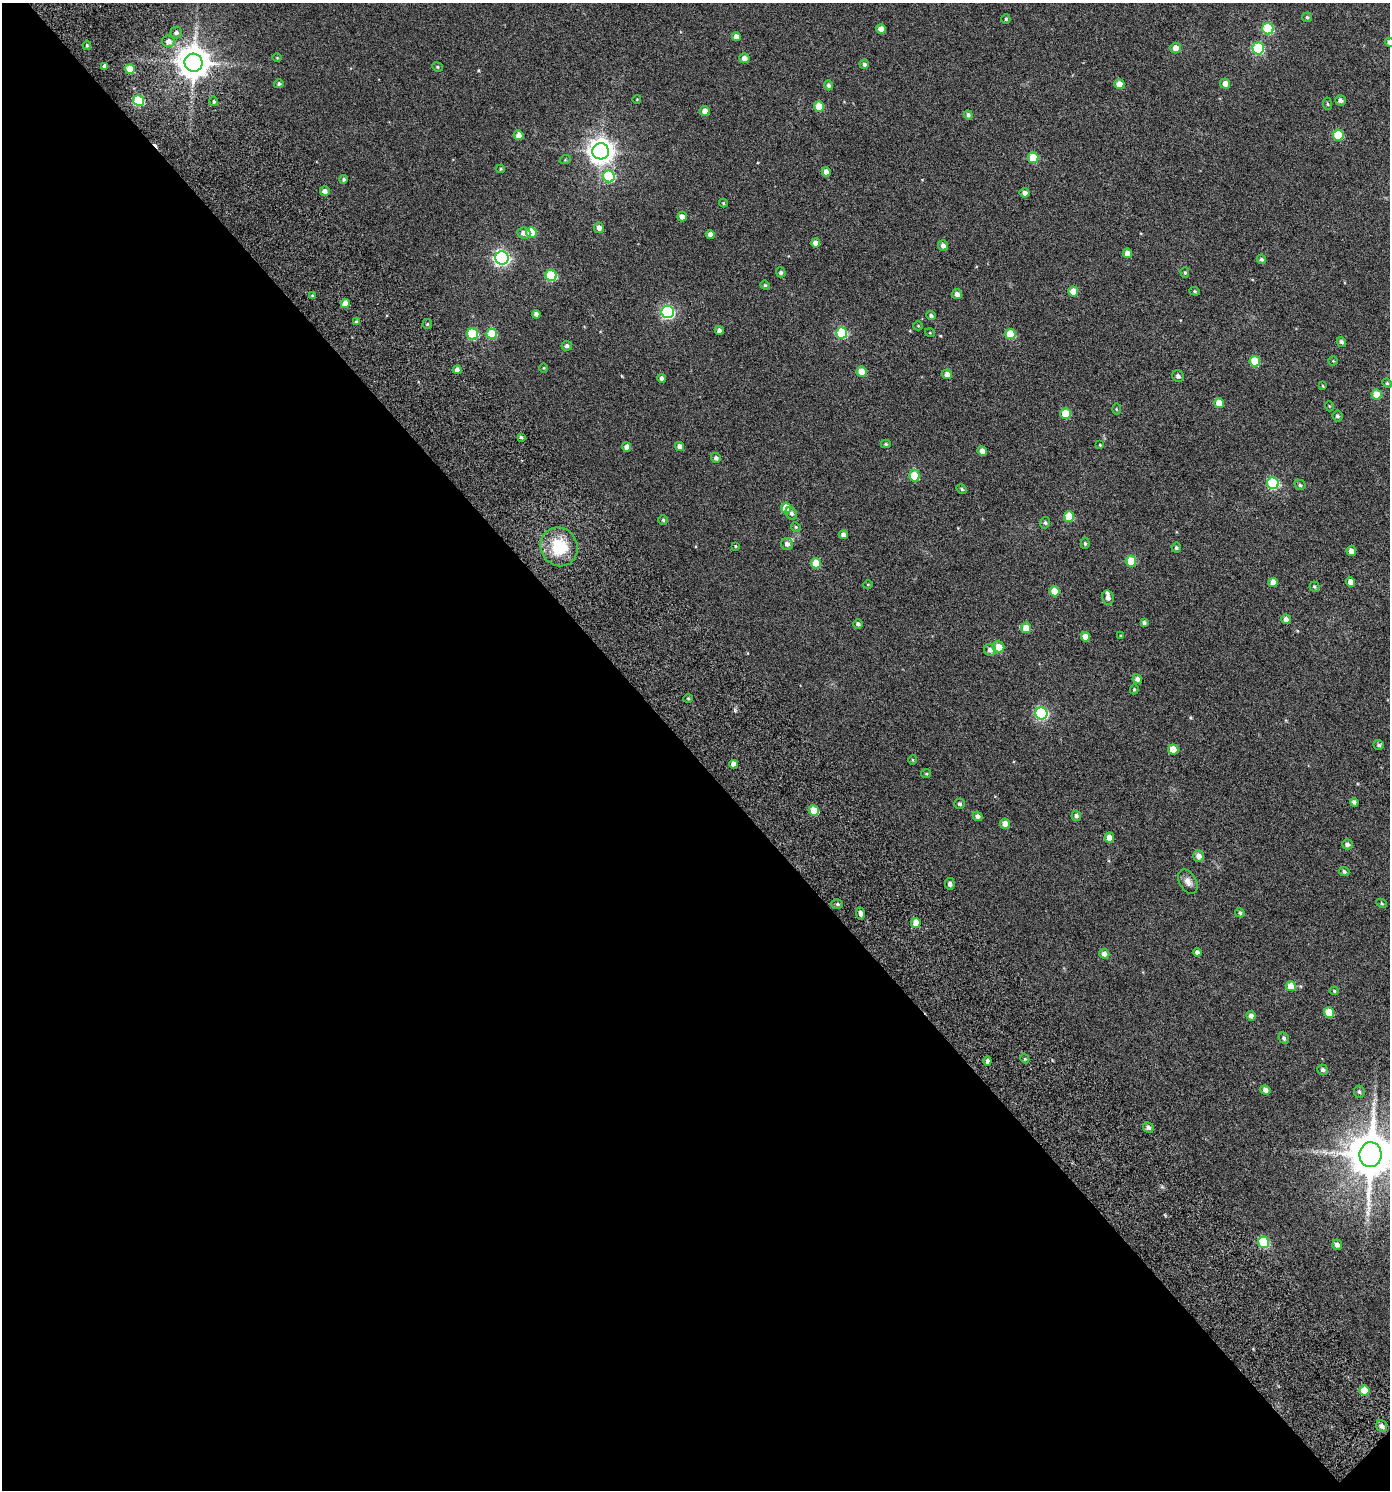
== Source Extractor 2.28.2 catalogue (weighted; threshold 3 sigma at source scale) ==
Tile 3 of 2 x 2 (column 1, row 2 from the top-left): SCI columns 173-1560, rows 145-1632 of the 3261 x 3269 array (HDU 1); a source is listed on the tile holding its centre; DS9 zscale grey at full resolution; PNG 1392 x 1492 px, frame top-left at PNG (2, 3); each listed source drawn as its Kron ellipse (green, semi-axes under 4 px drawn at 4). Shown black and unused: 49% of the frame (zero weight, under 3 of 6 exposures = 13% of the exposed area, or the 3 px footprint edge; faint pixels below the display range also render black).
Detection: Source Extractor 2.28.2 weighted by HDU 2 'WHT'; one run over the whole footprint, this tile lists its part. Background 0.0296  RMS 0.013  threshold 0.0536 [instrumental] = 3 sigma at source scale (4.09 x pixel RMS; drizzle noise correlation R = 1.36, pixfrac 0.8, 0.0396/0.0396 arcsec/px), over >= 5 px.
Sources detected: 177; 1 cosmic-ray / hot-pixel residue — neither listed nor drawn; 1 inside a brighter listed object's ellipse — not listed separately; the other 175 listed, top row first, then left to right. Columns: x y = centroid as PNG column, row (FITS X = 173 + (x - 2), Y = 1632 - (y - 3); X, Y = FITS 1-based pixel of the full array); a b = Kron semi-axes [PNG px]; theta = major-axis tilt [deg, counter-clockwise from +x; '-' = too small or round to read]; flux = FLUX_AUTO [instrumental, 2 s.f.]
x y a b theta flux
1307 17 5 4 - 1.5
1006 19 4 4 - 1.4
881 29 5 5 - 6.3
1268 29 6 5 - 62
176 32 6 5 - 3
736 37 4 4 - 6.8
168 41 6 5 - 4.8
1389 42 5 4 - 3.4
87 45 4 3 - 1.7
1176 48 5 5 - 10
1258 48 6 5 - 81
277 58 5 3 - 0.79
744 58 5 5 - 5.3
194 63 9 9 - 1900
864 64 4 4 - 2.5
105 66 4 4 - 4.2
437 67 5 4 - 1.4
130 69 5 5 - 23
279 84 5 4 - 2.2
1119 84 5 5 - 10
1225 84 5 5 - 6.8
829 85 5 4 - 2.5
637 99 4 3 - 0.73
1340 100 5 5 - 3.8
138 101 5 5 - 54
214 101 5 4 - 1.5
1327 104 6 3 -81 1.3
819 106 5 5 - 22
705 111 5 5 - 7.4
968 115 5 4 - 2.3
518 135 5 5 - 5.6
1338 135 5 5 - 38
601 151 8 8 - 940
1033 158 5 5 - 33
565 160 6 3 19 1.2
501 169 4 3 - 1.2
826 172 4 4 - 5.9
609 176 6 5 - 66
344 179 4 4 - 1.8
325 191 5 5 - 4.2
1025 193 5 4 - 4.6
723 203 4 4 - 1
682 217 5 4 - 5.5
599 228 5 5 - 4.7
531 232 5 5 - 32
524 233 7 5 -6 5.7
710 235 4 4 - 4.9
816 243 4 4 - 6.8
943 245 5 5 - 5
1127 253 5 4 - 8.3
502 258 7 6 - 270
1261 259 5 4 - 2
781 272 5 4 - 2.4
1185 273 5 4 - 1.4
551 275 6 5 - 63
765 285 5 4 - 1.3
1073 291 5 5 - 16
1195 291 5 4 - 1.4
957 294 5 4 - 4.9
313 295 4 3 - 1.7
345 303 5 4 - 12
668 312 6 6 - 170
536 314 4 4 - 3.6
931 316 5 4 - 2.9
356 322 4 4 - 2
427 324 5 4 - 1.4
918 326 5 4 - 1.1
719 330 4 4 - 3.8
842 333 5 5 - 67
930 333 5 3 - 0.79
472 334 6 5 - 58
492 334 5 5 - 35
1010 334 5 5 - 29
1341 342 5 4 - 2.3
567 346 5 5 - 2.8
1255 361 5 5 - 27
1333 361 4 4 - 0.97
544 368 5 3 - 0.89
457 370 4 4 - 4
861 372 5 5 - 16
947 374 5 4 - 5.4
1178 376 6 5 - 3
662 378 4 4 - 3.1
1387 383 5 4 - 1.3
1323 386 4 3 - 1
1377 394 5 5 - 16
1219 403 5 5 - 17
1329 406 5 3 - 0.83
1116 409 5 3 - 1
1066 414 5 5 - 22
1337 416 5 5 - 2.2
521 437 4 4 - 1.7
886 444 5 4 - 1.6
1100 445 4 4 - 0.95
680 446 5 4 - 4.8
627 447 4 4 - 6
982 451 5 4 - 5.3
716 458 5 4 - 2.8
914 476 6 5 - 31
1273 483 6 5 - 92
1300 485 6 5 - 2.1
962 489 5 4 - 1.5
786 508 5 5 - 21
791 513 7 5 -57 3
1069 517 5 5 - 31
663 520 5 5 - 1.5
1045 523 6 4 78 1.7
796 527 5 4 - 1.5
843 535 4 4 - 5.1
1085 543 5 4 - 1.7
787 544 6 6 - 4.6
735 546 4 3 - 1.1
559 547 20 18 -62 44
1176 547 5 5 - 2.2
1351 551 5 4 - 6.3
1131 561 5 5 - 28
816 563 5 5 - 22
1273 582 4 4 - 9
1351 582 5 4 - 7.3
868 584 5 3 - 0.88
1314 587 5 5 - 1.6
1054 591 5 5 - 18
1108 598 7 5 -80 4.2
1286 619 5 4 - 5.4
1144 622 4 4 - 2
858 624 4 4 - 2.7
1026 628 5 5 - 14
1121 636 4 4 - 0.92
1085 637 5 4 - 9.8
998 647 6 5 - 13
990 650 6 5 - 4.3
1137 679 5 4 - 3.6
1134 689 5 4 - 1.3
688 698 5 3 - 1.2
1041 713 6 6 - 140
1379 745 5 5 - 2.1
1173 749 5 5 - 18
912 760 5 3 - 1
734 764 4 4 - 6.4
926 774 5 4 - 1.2
1354 802 4 4 - 2.8
960 804 5 5 - 2.1
814 811 5 5 - 16
977 816 5 4 - 3.8
1076 816 5 4 - 2.7
1005 824 5 5 - 7.6
1109 838 5 5 - 9.2
1347 844 5 5 - 3.8
1199 856 6 5 - 7
1344 872 5 4 - 2.2
1188 882 13 8 -59 6.1
950 884 6 5 - 3.3
1382 903 5 4 - 1.3
837 904 6 5 - 2
860 913 6 4 -83 3.6
1240 913 5 4 - 1.9
916 923 5 5 - 11
1197 952 4 4 - 3.4
1104 954 5 5 - 5
1291 986 5 4 - 18
1334 991 4 3 - 1.2
1329 1012 5 5 - 26
1251 1016 5 4 - 4.1
1284 1038 6 4 -63 2.3
1025 1059 5 3 - 1.1
987 1061 4 4 - 3.2
1323 1070 5 5 - 3
1265 1090 5 4 - 4.4
1359 1092 6 5 - 2
1148 1128 6 5 - 2.9
1371 1155 12 11 - 4700
1264 1242 6 5 - 62
1337 1245 5 5 - 4.5
1364 1391 5 5 - 25
1382 1426 6 5 - 4
Isophote crosses this tile's border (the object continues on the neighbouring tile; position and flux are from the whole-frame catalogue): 2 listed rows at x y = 1389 42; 1371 1155